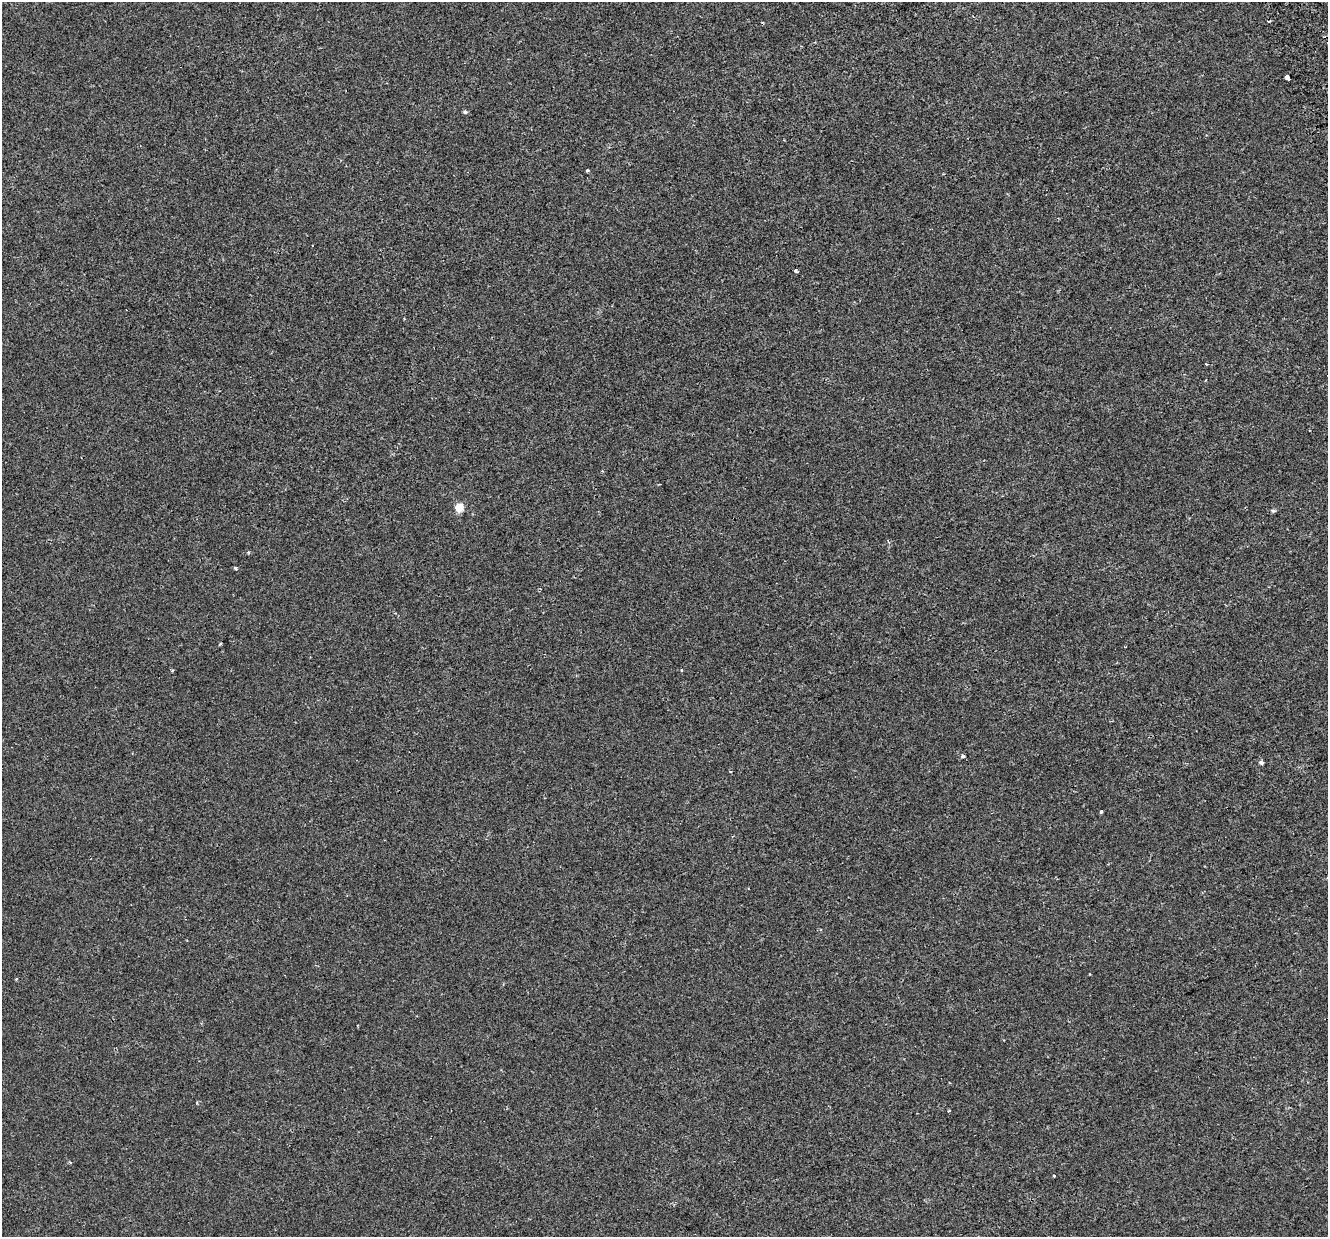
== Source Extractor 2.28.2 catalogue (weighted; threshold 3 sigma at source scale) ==
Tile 10 of 4 x 4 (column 2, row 3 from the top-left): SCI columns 1371-2696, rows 1390-2624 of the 5395 x 5196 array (HDU 1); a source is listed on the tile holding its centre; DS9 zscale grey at full resolution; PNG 1330 x 1239 px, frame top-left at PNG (2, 2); no overlay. Shown black and unused: <1% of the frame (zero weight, under 2 of 3 exposures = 3% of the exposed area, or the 3 px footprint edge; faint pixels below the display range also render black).
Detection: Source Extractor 2.28.2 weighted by HDU 2 'WHT'; one run over the whole footprint, this tile lists its part. Background 4.12e-05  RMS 0.0025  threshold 0.0113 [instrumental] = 3 sigma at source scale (4.5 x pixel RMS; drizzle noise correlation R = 1.50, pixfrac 1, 0.0396/0.0396 arcsec/px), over >= 5 px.
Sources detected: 18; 4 cosmic-ray / hot-pixel residue — not listed; the other 14 listed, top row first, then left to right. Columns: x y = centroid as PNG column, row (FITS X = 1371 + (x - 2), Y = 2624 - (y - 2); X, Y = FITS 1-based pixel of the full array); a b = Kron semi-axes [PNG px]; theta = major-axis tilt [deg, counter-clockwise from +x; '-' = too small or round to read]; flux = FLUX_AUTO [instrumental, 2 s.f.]
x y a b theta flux
1287 77 5 3 - 5.3
465 112 6 5 - 0.39
587 170 3 3 - 0.32
795 271 4 3 - 0.54
1206 364 3 3 - 0.17
459 508 11 11 - 2.1
1273 511 5 4 - 0.56
235 568 4 3 - 0.4
220 644 5 2 - 0.21
963 756 4 3 - 0.54
1261 762 5 4 - 0.82
1101 812 3 3 - 0.71
949 1111 3 3 - 0.25
1054 1176 3 3 - 0.45